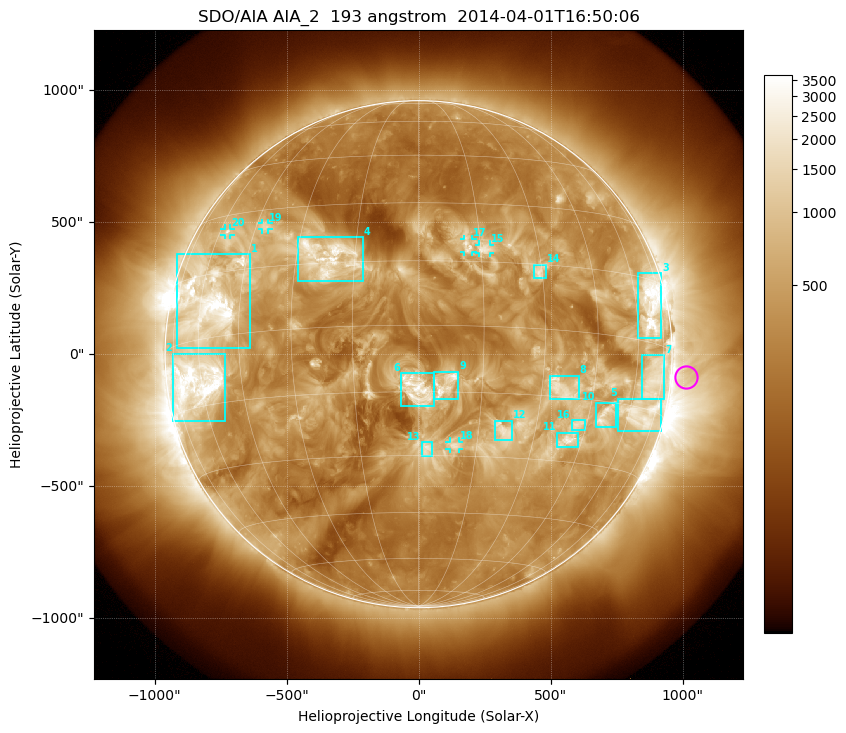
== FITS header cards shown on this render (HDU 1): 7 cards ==
TELESCOP= 'SDO/AIA'
INSTRUME= 'AIA_2'
WAVELNTH=                  193
WAVEUNIT= 'angstrom'
DATE-OBS= '2014-04-01T16:50:06.84'
CTYPE1  = 'HPLN-TAN'
CTYPE2  = 'HPLT-TAN'

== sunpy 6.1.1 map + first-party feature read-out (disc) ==
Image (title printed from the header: SDO/AIA AIA_2  193 angstrom  2014-04-01T16:50:06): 1024 x 1024 px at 2.4 arcsec/px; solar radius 960 arcsec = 400 px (full disc in frame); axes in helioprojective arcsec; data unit not stated in the header (colour bar unlabelled)
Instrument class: DISC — disc imager (sunpy class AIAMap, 193 A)
Bright regions (active regions / flare kernels): reference = the median radial profile (limb darkening/brightening removed); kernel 9 px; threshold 5 sigma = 937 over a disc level ~334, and >= 1.15x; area >= 12 px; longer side >= 10 px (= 24 arcsec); searched inside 0.97 R_sun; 22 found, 20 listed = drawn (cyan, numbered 1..; 5 of them under ~33 arcsec drawn as corner ticks so the feature stays visible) (cap 20 boxes per figure: the strongest are kept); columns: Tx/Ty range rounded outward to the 5 arcsec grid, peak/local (2 s.f.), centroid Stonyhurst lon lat
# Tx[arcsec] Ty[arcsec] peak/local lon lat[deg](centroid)
1 -920..-635 20..380 16 -57 +8
2 -930..-730 -255..5 16 -62 -9
3 830..920 60..310 12 +67 +8
4 -455..-210 275..445 7.1 -22 +16
5 755..920 -290..-165 6.6 +66 -16
6 -70..60 -200..-70 8.6 +0 -14
7 845..930 -170..-5 4.9 +70 -8
8 500..610 -170..-80 5 +35 -13
9 60..150 -170..-65 7.8 +6 -13
10 670..750 -275..-185 7.3 +50 -18
11 525..605 -350..-295 6.5 +40 -25
12 290..355 -330..-250 4.5 +22 -24
13 10..50 -390..-330 5.4 +2 -28
14 440..485 285..340 5.1 +29 +13
15 230..270 385..415 4.7 +16 +18
16 580..630 -285..-250 4.9 +42 -21
17 170..205 385..440 4.5 +12 +19
18 115..155 -360..-330 4.5 +9 -27
19 -595..-565 470..500 4.9 -42 +25
20 -735..-710 450..475 4.8 -56 +25
Off-limb structures (1.02-1.3 R_sun): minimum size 162 px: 3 found; the strongest spans PA ~220..310 deg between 1.02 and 1.3 R_sun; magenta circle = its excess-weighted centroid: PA ~265 deg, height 1.06 R_sun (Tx ~1010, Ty ~-85 arcsec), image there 2.4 x the reference